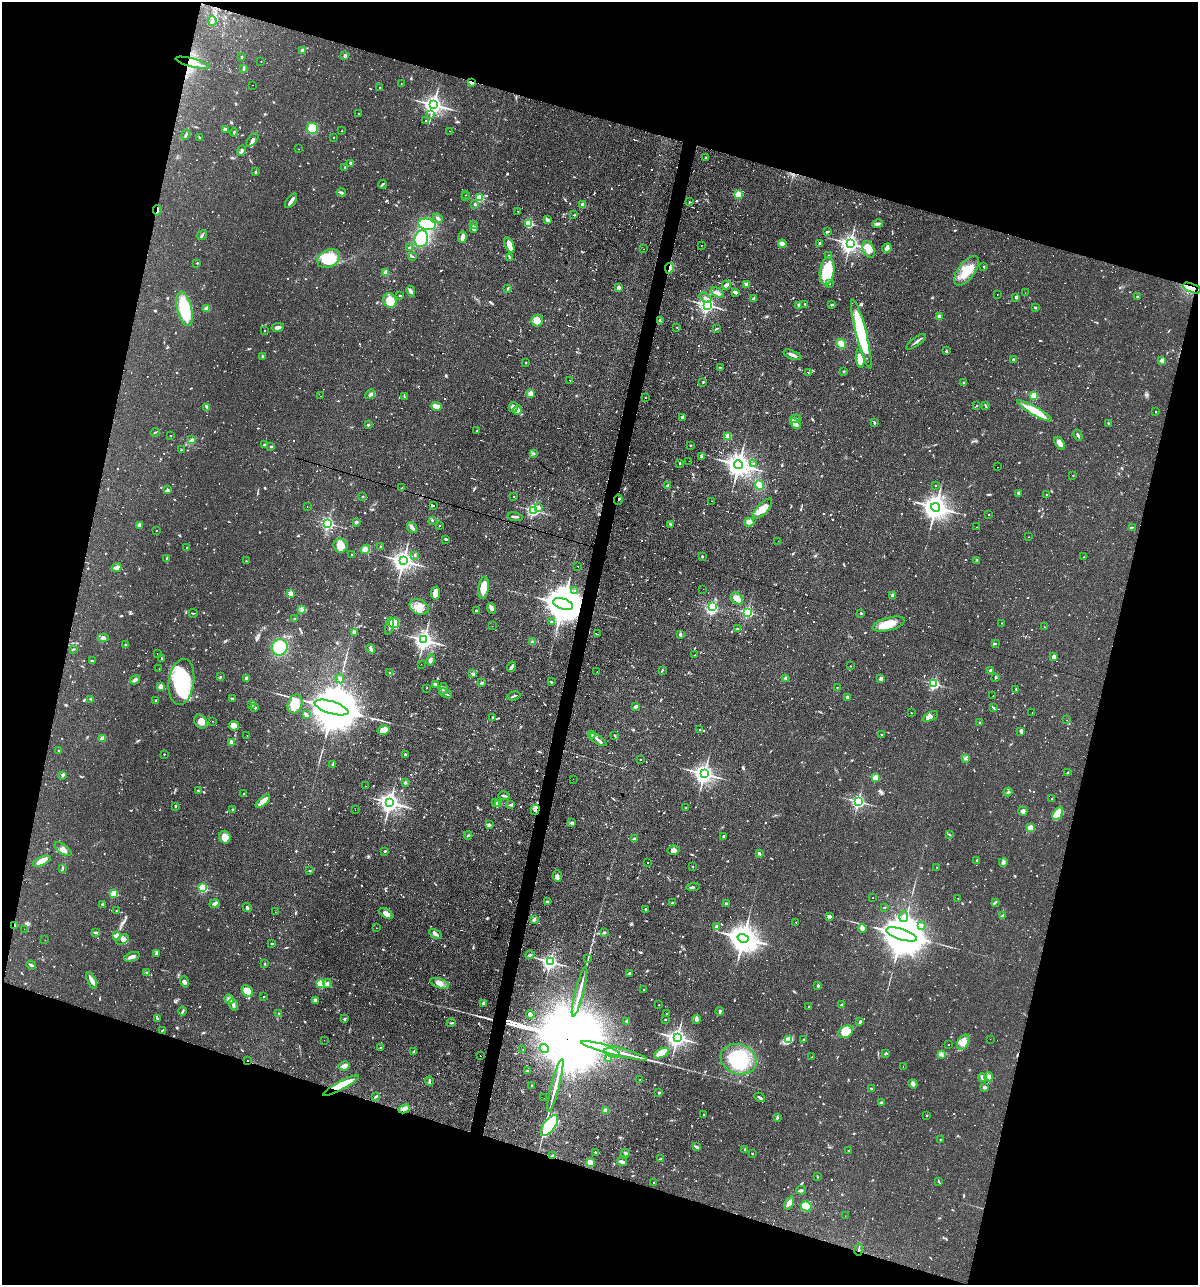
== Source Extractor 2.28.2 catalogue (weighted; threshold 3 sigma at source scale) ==
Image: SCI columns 250-5031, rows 1-5129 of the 5156 x 5129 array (HDU 1 of 3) = the unmasked area's bounding box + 8 px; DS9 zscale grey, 4 x 4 block average (1 PNG px = mean of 4 x 4 image px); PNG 1200 x 1287 px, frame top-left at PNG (2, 2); each listed source drawn as its Kron ellipse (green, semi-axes under 4 px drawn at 4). Shown black and unused: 34% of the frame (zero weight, under 2 of 3 exposures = <1% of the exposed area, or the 3 px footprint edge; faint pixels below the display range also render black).
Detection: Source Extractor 2.28.2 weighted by HDU 2 'WHT'. Background 0.066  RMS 0.0053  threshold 0.0236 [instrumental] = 3 sigma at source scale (4.5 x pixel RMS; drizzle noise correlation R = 1.50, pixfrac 1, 0.05/0.05 arcsec/px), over >= 5 px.
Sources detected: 1516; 12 too faint to see at this stretch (4 x 4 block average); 6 inside a brighter object's white glare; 179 cosmic-ray / hot-pixel residue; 1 long thin detection or spike segment (spike, bleed or trail) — neither listed nor drawn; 11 coinciding with a brighter row at this scale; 31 inside a brighter listed object's ellipse — not listed separately; of the other 1276, all 500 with FLUX_AUTO >= 2.4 (the completeness limit of this list) listed and drawn (776 fainter detections not listed), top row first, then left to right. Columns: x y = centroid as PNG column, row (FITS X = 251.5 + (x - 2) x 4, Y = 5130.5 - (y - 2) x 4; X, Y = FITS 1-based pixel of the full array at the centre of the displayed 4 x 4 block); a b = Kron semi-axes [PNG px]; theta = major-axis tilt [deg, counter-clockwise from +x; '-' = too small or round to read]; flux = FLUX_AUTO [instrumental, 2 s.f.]
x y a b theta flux
212 21 5 2 - 5
302 50 3 2 - 8.3
345 56 2 2 - 28
241 57 2 2 - 4.4
261 61 2 2 - 4.4
193 63 18 2 -15 23
244 68 4 2 - 3.8
471 82 2 2 - 36
401 84 2 2 - 2.5
252 85 2 2 - 9.9
379 88 2 2 - 5.4
434 105 3 3 - 2100
358 114 2 2 - 3.2
431 114 3 2 - 2.5
426 121 2 2 - 2.8
312 128 6 5 - 43
225 129 4 3 - 5.8
342 131 2 2 - 3.2
450 131 2 2 - 4.2
234 132 4 2 - 3.7
186 134 5 2 - 6.7
200 137 3 2 - 3.7
333 137 2 2 - 4.4
252 140 8 4 54 11
299 149 2 2 - 2.7
242 151 6 2 69 5.9
706 157 3 2 - 4.8
350 163 2 2 - 17
345 168 3 2 - 3.6
255 172 2 2 - 3.7
382 184 4 2 - 3.6
341 192 4 2 - 5.2
738 194 2 2 - 200
466 195 2 2 - 2.7
465 197 2 2 - 3.2
479 198 2 2 - 170
291 201 8 2 55 18
689 202 2 2 - 2.7
475 204 4 3 - 4.4
583 205 2 2 - 45
157 210 5 2 - 5.7
518 211 2 2 - 34
574 215 2 2 - 5.6
438 218 5 2 - 7.3
547 220 4 2 - 11
529 223 2 2 - 220
427 224 9 5 -11 200
474 224 3 2 - 3.4
878 224 5 3 - 8.7
474 228 4 3 - 11
827 232 3 2 - 3.9
202 235 5 2 - 6.1
462 237 6 3 79 19
421 239 8 6 71 140
782 244 4 3 - 31
820 244 2 2 - 24
850 244 3 3 - 1800
509 245 8 3 -69 33
701 245 2 2 - 9.8
410 248 2 2 - 8.5
887 248 5 3 - 9.6
643 249 2 2 - 2.4
868 249 9 5 -66 41
412 256 3 2 - 3.1
829 256 2 2 - 11
510 257 3 2 - 2.6
329 259 12 8 28 120
197 263 2 2 - 5.8
984 267 2 2 - 5.1
669 268 5 2 - 5.8
827 271 14 7 82 130
966 271 17 8 53 64
386 273 2 2 - 79
747 284 2 2 - 35
830 284 2 2 - 2.5
726 285 4 2 - 13
619 287 3 3 - 7.8
508 288 3 2 - 3.8
1192 288 9 4 -22 27
411 291 6 3 -63 9.7
735 292 4 2 - 10
717 293 7 3 -31 15
1025 293 2 2 - 4.3
400 295 3 2 - 2.5
997 295 2 2 - 4.7
1016 297 3 3 - 5.3
1138 297 2 2 - 3.8
705 298 6 2 -31 8.8
754 298 4 2 - 2.8
390 301 7 6 - 64
805 304 2 2 - 2.5
707 305 2 2 - 1200
799 305 4 4 - 5.6
832 305 3 2 - 4.5
1035 307 3 2 - 4.4
184 309 17 7 -77 170
207 309 2 2 - 73
939 316 2 2 - 39
537 321 6 5 - 28
660 321 4 2 - 4.2
278 327 6 3 11 11
677 327 2 2 - 2.7
716 329 2 2 - 2.6
264 331 2 2 - 3.2
861 334 35 5 -76 250
916 342 12 2 36 9.2
841 344 5 4 - 37
946 351 3 2 - 2.9
792 355 9 2 -22 14
262 356 3 2 - 2.9
860 358 9 3 -83 46
1013 360 3 2 - 3.9
1162 361 2 2 - 58
526 362 2 2 - 7.4
720 368 3 2 - 2.8
844 371 2 2 - 3
808 373 2 2 - 2.4
569 380 3 2 - 2.7
703 382 2 2 - 3.7
963 383 2 2 - 2.4
370 394 5 3 - 9
531 394 2 2 - 99
320 396 2 2 - 3.2
1034 396 2 2 - 170
404 397 4 2 - 2.5
645 397 2 2 - 2.8
977 405 2 2 - 2.5
985 405 3 2 - 3.3
437 406 5 3 - 11
207 407 4 2 - 6.6
513 407 5 4 - 13
518 410 4 4 - 20
1035 411 20 4 -30 89
1155 411 2 2 - 4.6
682 417 2 2 - 8.2
796 419 5 3 - 11
796 423 6 4 -41 20
874 423 2 2 - 12
1108 423 2 2 - 2.9
368 425 2 2 - 4.6
477 431 2 2 - 4.3
155 432 4 2 - 2.7
1078 435 6 2 -64 6.6
170 436 2 2 - 3.3
728 436 4 3 - 18
191 440 3 2 - 3.7
1060 443 7 3 -59 19
265 445 3 2 - 7.8
691 445 2 2 - 2.6
271 447 2 2 - 3.5
181 450 2 2 - 6.9
534 453 3 2 - 2.6
701 457 3 2 - 3.8
689 461 2 2 - 3.9
680 463 2 2 - 12
754 464 3 2 - 2.7
738 465 4 3 - 3600
997 467 2 2 - 3
1073 475 2 2 - 3.1
759 485 5 3 - 33
936 485 2 2 - 2.6
668 486 4 3 - 7.5
402 488 4 2 - 2.8
168 490 3 3 - 4.8
1018 493 2 2 - 7.1
1046 494 2 2 - 4.5
362 496 3 2 - 2.5
514 496 2 2 - 3.5
618 500 5 2 - 3.6
712 501 2 2 - 7.4
434 505 2 2 - 4.1
307 506 2 2 - 5.4
936 507 4 3 - 3800
538 508 2 2 - 41
763 509 12 5 47 44
533 510 2 2 - 680
989 514 2 2 - 4.1
515 517 7 2 -11 8.3
432 520 2 2 - 3
356 522 3 2 - 6.2
749 522 5 3 - 16
328 524 2 2 - 620
670 524 2 2 - 3.5
139 525 2 2 - 42
439 526 2 2 - 2.7
977 527 2 2 - 50
1133 527 4 2 - 2.4
412 528 6 3 -51 15
157 530 2 2 - 4.2
1029 537 2 2 - 4.6
446 539 4 2 - 5.2
778 541 2 2 - 2.6
340 546 7 7 - 40
187 547 2 2 - 5.3
381 547 2 2 - 19
365 549 5 4 - 16
352 555 2 2 - 2.5
415 555 2 2 - 2.9
702 556 2 2 - 8.1
1084 557 2 2 - 2.7
167 559 4 2 - 3.7
977 560 3 2 - 3
246 561 2 2 - 2.6
403 561 3 3 - 2300
578 566 2 2 - 3.1
117 567 5 3 - 21
484 588 11 5 81 42
703 589 2 2 - 3.6
575 590 2 2 - 4
290 593 2 2 - 71
435 593 6 4 82 25
893 595 3 2 - 7.6
737 598 7 5 -40 19
563 604 10 5 -17 15000
419 607 10 7 -26 32
713 607 2 2 - 350
492 608 5 4 - 10
302 610 3 3 - 7.5
476 611 2 2 - 16
748 612 2 2 - 550
193 613 4 2 - 2.7
861 613 2 2 - 13
295 619 3 2 - 3.3
551 622 2 2 - 3
394 623 5 5 - 89
1001 623 2 2 - 2.7
889 624 17 6 15 64
389 626 9 2 75 8.5
492 626 2 2 - 3.4
1044 627 2 2 - 2.6
737 629 3 2 - 3.4
354 632 4 3 - 6.1
598 634 2 2 - 3.4
680 635 2 2 - 9
103 638 6 2 0 6.2
424 640 3 3 - 1900
532 642 3 2 - 3.6
995 643 2 2 - 3.8
126 645 3 2 - 2.4
280 647 8 8 - 100
73 649 2 2 - 4.3
371 649 5 3 - 6.1
157 653 2 2 - 2.7
694 655 2 2 - 5.9
1054 657 2 2 - 16
161 658 2 2 - 3.1
431 660 6 3 79 7.6
92 661 4 2 - 2.6
421 664 2 2 - 2.8
850 666 2 2 - 2.5
512 667 5 2 - 9.6
159 669 2 2 - 3.9
662 670 4 2 - 3.2
990 670 2 2 - 22
597 672 2 2 - 3.1
390 673 4 2 - 3.4
473 674 2 2 - 31
220 677 4 2 - 2.5
996 677 2 2 - 3.2
247 678 3 3 - 7.2
786 678 2 2 - 32
881 678 2 2 - 33
340 679 5 3 - 7.2
135 680 5 3 - 9.3
181 682 23 12 81 330
551 682 2 2 - 2.9
482 683 3 2 - 5.2
436 684 2 2 - 4.7
934 684 2 2 - 520
161 687 2 2 - 53
427 688 2 2 - 40
837 688 2 2 - 3
443 689 5 4 - 10
1016 689 2 2 - 7.9
446 693 7 2 -27 6
514 696 7 2 16 4
993 696 2 2 - 2.5
847 697 2 2 - 28
232 698 3 2 - 3.3
91 699 3 2 - 4.6
156 701 2 2 - 16
252 704 3 2 - 8.1
295 704 10 7 69 66
636 706 3 2 - 9
993 707 3 2 - 3.8
255 708 3 2 - 3.5
332 708 17 6 -17 32000
1032 712 2 2 - 3.8
911 713 2 2 - 2.5
306 714 3 2 - 7.6
930 716 8 4 26 11
493 717 2 2 - 3.8
1067 720 2 2 - 4.4
213 721 2 2 - 2.5
200 722 7 5 -56 28
979 723 2 2 - 3
234 726 5 4 - 19
699 729 2 2 - 6.4
383 730 6 4 15 31
1021 731 3 2 - 9.6
591 734 2 2 - 40
247 735 2 2 - 5.7
882 735 2 2 - 11
615 736 3 2 - 3.6
102 739 2 2 - 78
598 740 9 2 -35 9.4
231 742 4 3 - 8
58 750 2 2 - 3.3
164 754 2 2 - 4.2
405 754 2 2 - 9.2
640 759 2 2 - 2.4
965 759 3 2 - 4.6
333 764 3 3 - 3.8
1068 772 3 2 - 3.2
704 774 3 3 - 2200
63 775 2 2 - 29
875 778 2 2 - 120
573 779 2 2 - 5.4
405 783 2 2 - 17
365 786 2 2 - 7.4
198 791 2 2 - 3.2
1008 792 4 2 - 4.1
244 793 2 2 - 2.5
504 796 6 2 -10 6.1
1052 799 2 2 - 7.5
263 801 9 3 42 32
858 802 2 2 - 870
390 803 3 3 - 2000
495 803 4 3 - 5.7
499 804 3 2 - 2.9
511 805 4 2 - 4
175 806 3 2 - 3.5
686 808 2 2 - 4.4
232 809 2 2 - 2.5
355 810 2 2 - 3.1
535 810 5 3 - 10
1023 811 5 3 - 13
1058 814 7 4 58 51
571 823 4 3 - 5.1
489 824 4 3 - 7.6
1031 828 2 2 - 110
949 834 3 2 - 2.5
468 835 4 2 - 2.4
723 836 3 2 - 3.4
225 837 6 5 - 26
634 839 2 2 - 24
63 849 10 5 -36 17
674 850 6 4 10 11
385 851 2 2 - 11
759 854 4 3 - 4.9
977 860 2 2 - 12
42 861 9 4 23 35
1003 862 4 3 - 6.9
648 863 2 2 - 52
692 866 2 2 - 3.5
937 867 2 2 - 5.7
62 869 3 2 - 2.7
310 871 2 2 - 3
557 876 6 4 -85 9
693 887 6 2 7 6.7
202 888 2 2 - 290
114 894 2 2 - 180
873 898 2 2 - 8.7
958 898 2 2 - 82
547 902 2 2 - 20
995 902 3 2 - 3.3
214 903 5 3 - 9.9
672 903 3 2 - 2.4
103 904 4 2 - 4.1
726 904 2 2 - 14
247 907 5 2 - 5
884 907 2 2 - 2.6
645 909 2 2 - 6.2
117 911 2 2 - 3.4
275 912 2 2 - 6.7
386 914 8 4 -33 17
904 916 6 2 80 7.9
1003 916 3 2 - 6.5
830 917 4 3 - 5.3
534 919 4 2 - 6.4
796 922 2 2 - 2.8
15 925 3 2 - 2.5
921 925 2 2 - 3.1
717 927 2 2 - 44
376 928 2 2 - 22
862 928 4 3 - 15
24 929 2 2 - 2.6
96 933 4 3 - 5.1
604 933 3 2 - 3.4
436 934 7 3 -29 9.2
902 934 16 5 -17 24000
117 936 2 2 - 83
743 938 6 4 -16 6300
122 939 7 4 29 12
45 940 2 2 - 3.2
272 944 3 2 - 2.9
156 954 3 2 - 3.7
530 955 4 2 - 4.4
132 957 8 3 19 14
588 959 4 2 - 3.1
550 962 2 2 - 1100
265 964 2 2 - 3.2
31 965 5 2 - 6.2
147 973 3 2 - 3.7
629 973 2 2 - 4.7
92 980 9 2 -63 29
184 982 5 3 - 9.1
321 983 2 2 - 240
327 983 4 3 - 7.2
439 983 9 4 -19 23
818 986 2 2 - 15
643 990 2 2 - 4.6
247 991 6 4 -46 47
579 992 26 2 76 36
264 997 2 2 - 3.4
229 999 5 3 - 9.8
315 1000 3 3 - 9.9
483 1003 3 2 - 9.9
233 1004 6 3 -71 8.2
659 1005 2 2 - 2.7
841 1005 3 2 - 3.5
808 1007 2 2 - 6.2
183 1011 5 2 - 4.4
720 1011 4 2 - 5.4
278 1014 3 2 - 3.9
666 1014 2 2 - 2.6
530 1015 4 3 - 8.3
158 1019 2 2 - 2.6
344 1019 2 2 - 4.9
696 1019 4 3 - 10
665 1020 2 2 - 5.8
626 1021 2 2 - 9.6
860 1022 3 2 - 4.7
451 1023 4 2 - 3.4
162 1030 3 2 - 2.5
846 1032 7 5 32 38
677 1038 3 3 - 1900
788 1039 4 3 - 8.4
990 1039 2 2 - 2.8
324 1040 2 2 - 4.4
803 1040 3 2 - 3.1
963 1042 8 5 58 22
949 1045 2 2 - 13
380 1047 3 2 - 2.5
544 1048 5 3 - 5.7
523 1050 2 2 - 2.6
414 1051 4 2 - 4.7
614 1051 34 2 -14 56
612 1053 8 2 -17 3200
661 1053 8 3 28 72
885 1053 3 2 - 5.7
941 1054 4 3 - 6.6
480 1056 2 2 - 5.7
812 1057 2 2 - 5.1
609 1058 4 2 - 6.7
739 1059 18 15 -19 230
248 1061 2 2 - 140
344 1066 5 4 - 12
903 1066 2 2 - 2.4
527 1071 3 2 - 3.1
982 1077 4 2 - 14
989 1077 5 3 - 7
640 1080 2 2 - 2.5
429 1081 4 2 - 4.6
913 1084 5 4 - 10
341 1085 20 4 28 74
555 1085 27 2 76 41
532 1086 3 2 - 2.8
985 1087 3 2 - 7.1
871 1088 2 2 - 6.2
659 1093 2 2 - 14
375 1097 4 2 - 3.9
760 1097 6 2 -31 7.2
544 1098 2 2 - 3.6
881 1103 4 3 - 5.2
404 1109 6 3 26 10
605 1111 2 2 - 38
704 1115 2 2 - 2.8
927 1115 2 2 - 4.7
777 1118 4 2 - 5
549 1126 12 6 54 220
940 1139 2 2 - 6.9
697 1147 3 3 - 4.4
745 1149 3 2 - 2.6
848 1150 2 2 - 4.8
595 1152 3 2 - 3.1
625 1153 4 3 - 5.6
752 1154 2 2 - 6.5
553 1156 2 2 - 16
660 1159 4 2 - 3.4
622 1162 5 3 - 8.3
591 1163 4 3 - 23
817 1177 3 2 - 2.5
939 1181 3 2 - 2.6
654 1183 2 2 - 3.9
801 1190 5 2 - 5
789 1203 7 4 66 15
806 1206 5 4 - 70
845 1216 2 2 - 2.9
859 1250 6 2 80 4
Overlapping masked pixels (flux is a lower limit): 14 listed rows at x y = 193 63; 471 82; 157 210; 669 268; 1192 288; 402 488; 618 500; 563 604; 535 810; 15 925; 248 1061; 341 1085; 553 1156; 859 1250
Diffuse or blended objects may show on this block-average render without a row.